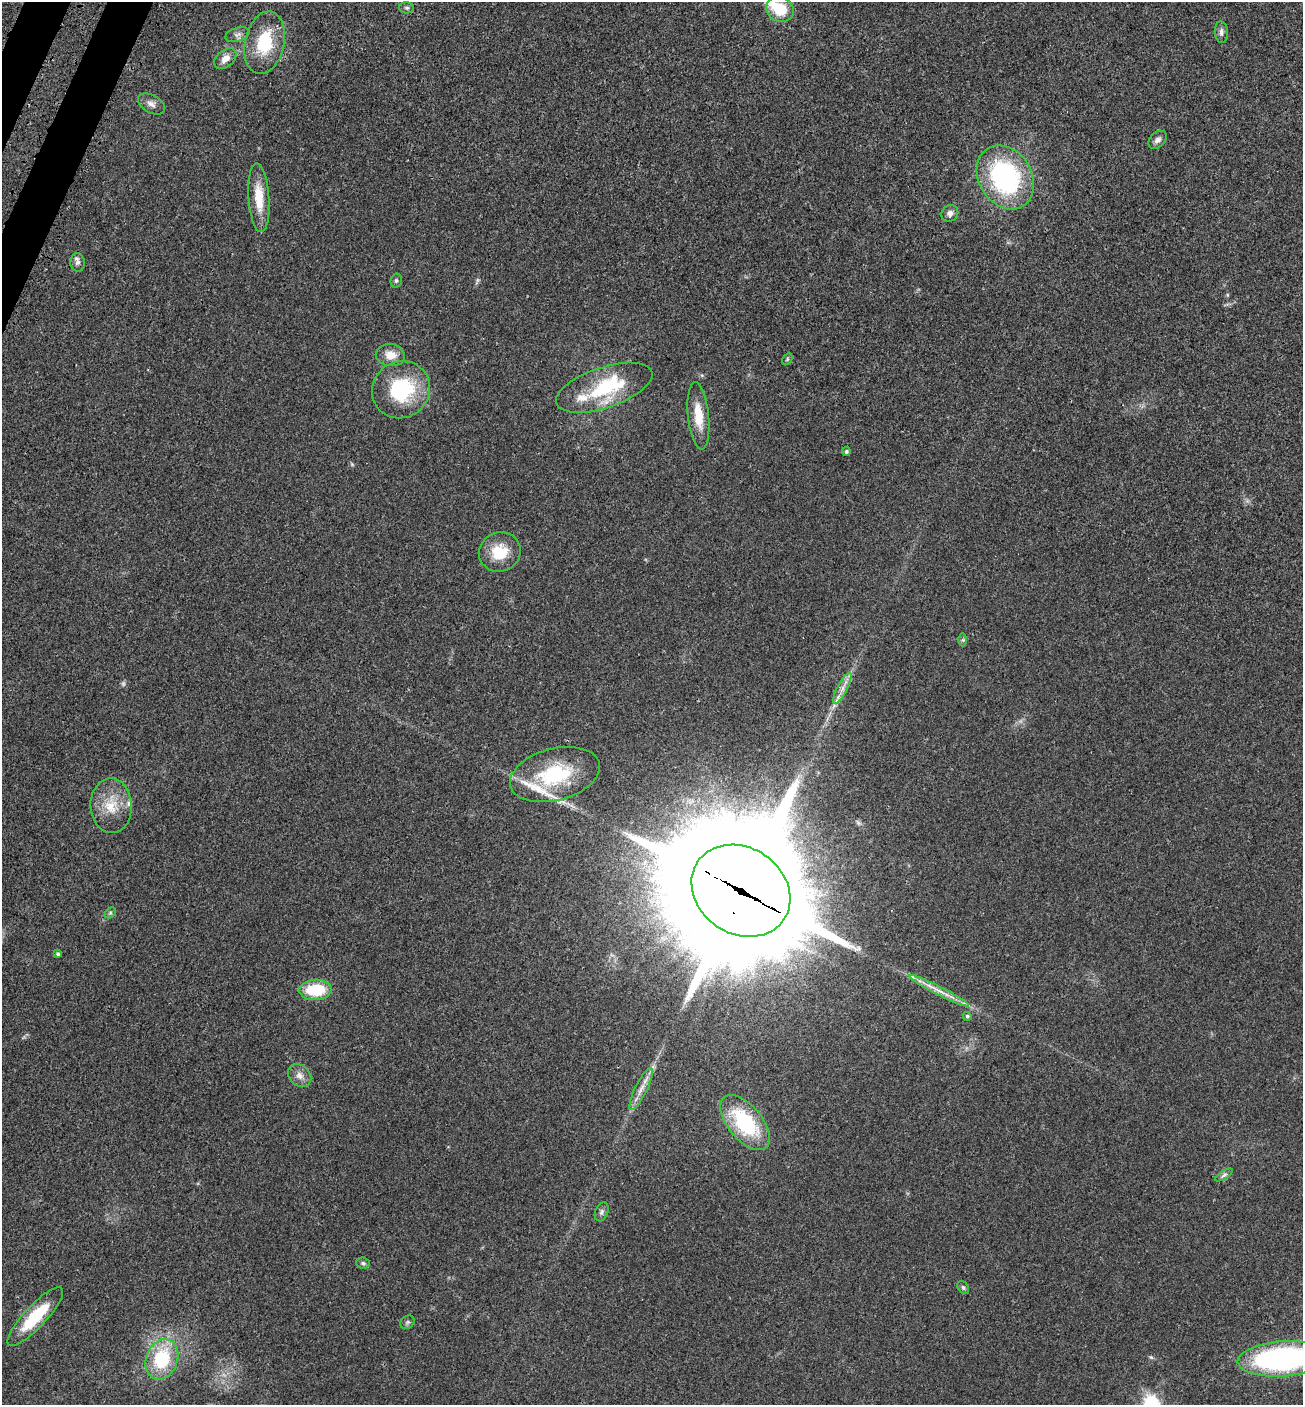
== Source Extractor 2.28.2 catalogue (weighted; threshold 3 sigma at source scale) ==
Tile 11 of 4 x 4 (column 3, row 3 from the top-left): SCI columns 2841-4141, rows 1509-2911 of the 5815 x 5821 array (HDU 1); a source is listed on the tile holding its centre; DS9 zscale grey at full resolution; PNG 1305 x 1407 px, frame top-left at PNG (2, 2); each listed source drawn as its Kron ellipse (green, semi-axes under 4 px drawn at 4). Shown black and unused: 1% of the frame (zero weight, under 3 of 4 exposures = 8% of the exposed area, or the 3 px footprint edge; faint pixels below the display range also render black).
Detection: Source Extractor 2.28.2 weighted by HDU 2 'WHT'; one run over the whole footprint, this tile lists its part. Background 0.0234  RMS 0.0035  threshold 0.0157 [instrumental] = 3 sigma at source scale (4.5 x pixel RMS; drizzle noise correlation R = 1.50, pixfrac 1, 0.05/0.05 arcsec/px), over >= 5 px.
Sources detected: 47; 1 too faint to see at this stretch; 1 long thin detection or spike segment (spike, bleed or trail) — neither listed nor drawn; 4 inside a brighter listed object's ellipse — not listed separately; the other 41 listed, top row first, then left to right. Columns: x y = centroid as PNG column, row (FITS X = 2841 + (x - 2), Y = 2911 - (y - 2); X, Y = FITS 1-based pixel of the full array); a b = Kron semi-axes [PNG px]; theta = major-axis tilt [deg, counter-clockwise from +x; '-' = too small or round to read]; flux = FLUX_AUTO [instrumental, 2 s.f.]
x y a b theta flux
407 8 7 5 -1 0.77
780 9 14 12 -26 10
1221 32 11 6 -87 1.2
237 34 12 6 17 1.5
265 43 32 19 78 16
225 58 12 8 41 3
151 104 14 8 -30 1.9
1157 140 10 7 43 1.4
1005 177 34 26 -58 53
259 198 34 10 -86 8.8
950 213 9 8 - 1.6
78 262 9 7 -79 1.3
396 281 7 5 75 0.67
390 355 14 11 -8 4
787 359 6 4 61 0.48
604 388 50 20 18 23
401 390 29 28 - 25
698 416 34 10 -84 7.7
846 452 4 4 - 0.66
500 552 21 19 24 9.4
963 640 6 4 90 0.52
842 688 17 5 63 2.7
555 775 46 26 15 26
111 806 27 20 -87 9.7
741 891 52 43 -34 15000
110 913 6 4 45 0.58
58 954 4 4 - 0.85
316 990 16 10 2 15
939 991 33 4 -27 4.1
967 1016 4 4 - 0.64
300 1075 13 10 -43 2.3
641 1089 23 6 64 3.3
745 1123 33 17 -50 26
1224 1175 10 4 32 0.77
602 1212 10 6 69 1.1
363 1263 7 5 -4 0.72
963 1288 7 5 -50 0.68
35 1317 39 11 47 16
407 1322 7 6 - 0.73
162 1359 21 16 69 20
1283 1359 45 17 4 84
Overlapping masked pixels (flux is a lower limit): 1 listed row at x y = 741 891
Isophote crosses this tile's border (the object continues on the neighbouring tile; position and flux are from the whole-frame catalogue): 1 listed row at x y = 1283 1359
Unlisted compact peaks at least as high as the median listed source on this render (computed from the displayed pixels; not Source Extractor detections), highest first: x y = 1151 1357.